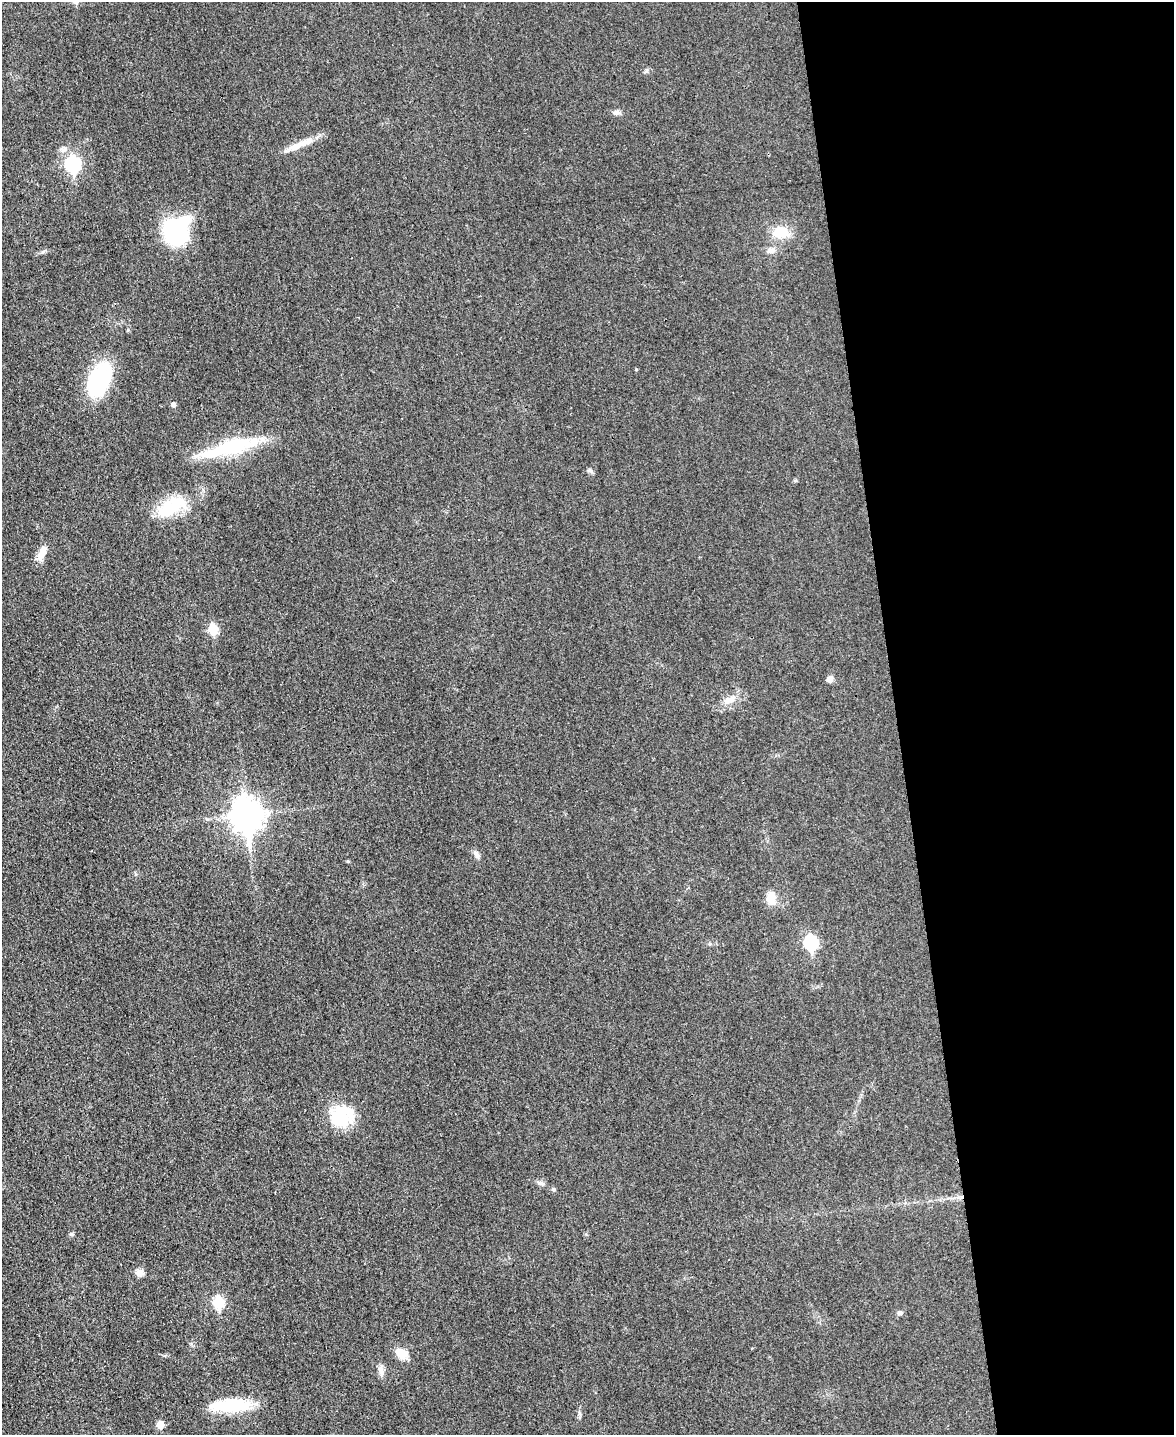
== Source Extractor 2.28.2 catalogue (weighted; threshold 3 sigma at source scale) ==
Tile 8 of 4 x 3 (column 4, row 2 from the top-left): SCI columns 3531-4702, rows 1686-3118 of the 4714 x 4696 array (HDU 1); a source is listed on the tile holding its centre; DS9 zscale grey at full resolution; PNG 1176 x 1437 px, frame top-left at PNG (2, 2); no overlay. Shown black and unused: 24% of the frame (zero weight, under 3 of 4 exposures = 2% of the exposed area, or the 3 px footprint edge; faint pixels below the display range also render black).
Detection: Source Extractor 2.28.2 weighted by HDU 2 'WHT'; one run over the whole footprint, this tile lists its part. Background 0.0269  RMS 0.0049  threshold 0.0222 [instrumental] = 3 sigma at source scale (4.5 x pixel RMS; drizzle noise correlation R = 1.50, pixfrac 1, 0.05/0.05 arcsec/px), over >= 5 px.
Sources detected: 33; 2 inside a brighter object's white glare — not listed; the other 31 listed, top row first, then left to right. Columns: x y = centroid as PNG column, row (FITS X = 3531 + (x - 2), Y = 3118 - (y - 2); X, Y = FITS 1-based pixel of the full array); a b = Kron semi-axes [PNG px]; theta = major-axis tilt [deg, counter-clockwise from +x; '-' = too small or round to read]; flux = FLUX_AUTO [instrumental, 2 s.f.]
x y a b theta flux
617 112 10 6 5 1.7
300 144 43 7 24 7.1
63 149 9 8 - 2
73 164 8 7 - 75
174 232 24 21 -54 55
781 232 16 13 -3 11
771 250 10 7 -6 2.3
100 379 34 19 64 43
174 405 5 5 - 1.6
232 446 62 20 12 33
590 471 9 5 -22 1.1
171 507 43 21 27 22
42 553 19 8 65 4.9
213 629 6 6 - 20
830 679 7 6 - 2.8
730 700 18 9 23 4.8
247 815 12 10 -82 670
476 854 10 6 -58 1.9
348 861 4 4 - 0.55
771 898 13 10 -82 6.7
811 943 7 6 - 55
342 1116 29 23 22 22
540 1183 10 5 -18 1.4
71 1234 6 4 -44 0.75
140 1273 11 9 86 2.5
219 1302 7 6 - 28
900 1312 7 6 - 1.2
402 1353 17 12 -34 6
381 1371 15 6 -81 2.5
231 1405 47 14 2 24
160 1425 6 5 - 6.5
Unlisted compact peaks at least as high as the median listed source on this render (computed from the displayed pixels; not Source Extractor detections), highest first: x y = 553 1189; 42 252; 636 369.